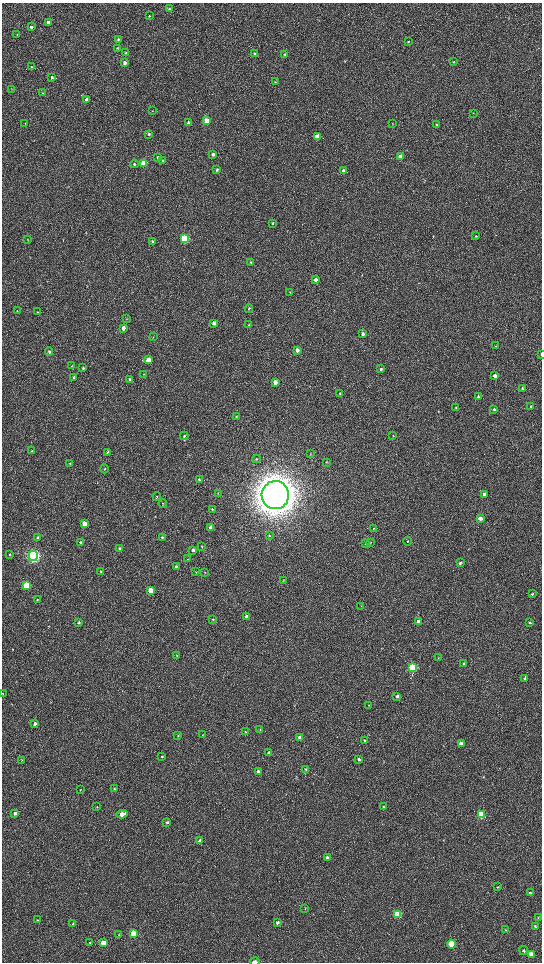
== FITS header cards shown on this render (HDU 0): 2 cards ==
NAXIS1  =                 1080 / length of data axis 1
NAXIS2  =                 1920 / length of data axis 2

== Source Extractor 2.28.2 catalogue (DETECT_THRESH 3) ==
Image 1080 x 1920 px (HDU 0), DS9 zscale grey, zoomed out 1/2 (1 PNG px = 2 x 2 image px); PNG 544 x 964 px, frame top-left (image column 1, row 1919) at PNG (2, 3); each listed source drawn as its Kron ellipse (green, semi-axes under 4 px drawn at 4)
Background 525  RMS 36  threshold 109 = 3 sigma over >= 5 px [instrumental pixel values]
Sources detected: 178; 6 cannot appear on this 1/2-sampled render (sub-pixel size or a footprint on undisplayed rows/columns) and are neither listed nor drawn; the other 172 listed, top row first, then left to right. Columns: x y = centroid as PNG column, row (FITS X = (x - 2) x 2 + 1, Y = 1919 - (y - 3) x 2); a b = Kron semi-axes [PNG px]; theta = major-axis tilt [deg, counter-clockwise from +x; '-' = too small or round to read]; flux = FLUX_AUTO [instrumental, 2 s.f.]
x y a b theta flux
169 9 4 4 - 9.5e+03
149 16 3 2 - 5.3e+03
48 22 4 3 - 1.4e+04
31 27 3 3 - 1.3e+04
17 34 3 2 - 4.1e+03
118 39 4 3 - 7.6e+03
408 42 3 2 - 6.0e+03
117 48 3 2 - 6.7e+03
126 53 3 3 - 6.7e+03
255 54 4 3 - 9.8e+03
284 54 3 3 - 5.0e+03
124 62 4 3 - 2.3e+04
454 62 3 3 - 5.3e+03
31 67 4 3 - 6.9e+03
52 77 3 3 - 1.0e+04
275 82 3 3 - 5.6e+03
11 89 3 2 - 3.1e+03
42 93 3 2 - 4.0e+03
86 100 3 3 - 3.3e+04
152 111 3 2 - 3.3e+03
473 113 3 2 - 3.2e+03
207 121 4 3 - 1.3e+05
25 123 3 2 - 2.4e+03
188 123 4 3 - 2.5e+04
392 123 3 2 - 3.1e+03
437 125 3 3 - 1.2e+04
149 134 3 3 - 9.5e+03
317 136 4 3 - 9.9e+04
213 154 4 3 - 1.3e+04
158 157 3 3 - 1.3e+04
400 157 3 3 - 6.2e+04
163 161 4 3 - 7.4e+03
143 163 4 3 - 2.7e+05
134 164 4 3 - 1.1e+04
217 170 4 3 - 1.0e+04
343 171 4 3 - 3.5e+04
273 223 3 3 - 8.4e+03
476 236 3 3 - 6.7e+03
185 238 4 3 - 8.8e+05
27 240 3 2 - 2.8e+03
152 241 3 3 - 9.6e+03
251 262 4 3 - 9.5e+03
315 280 4 3 - 2.8e+04
289 292 3 2 - 2.6e+03
249 308 4 3 - 6.4e+03
17 311 2 2 - 2.9e+03
37 312 3 3 - 4.2e+03
127 319 3 2 - 2.9e+03
214 323 4 3 - 3.1e+04
249 325 3 2 - 4.0e+03
123 328 4 3 - 3.7e+04
363 334 4 3 - 2.0e+04
153 337 3 2 - 3.0e+03
496 346 3 2 - 4.1e+03
297 350 3 3 - 3.0e+04
49 352 4 3 - 1.1e+04
541 354 3 2 - 5.9e+03
148 360 4 3 - 1.2e+05
72 366 4 3 - 4.4e+03
83 368 4 3 - 1.1e+04
381 369 3 3 - 1.2e+04
143 374 3 2 - 2.8e+03
495 376 3 3 - 4.0e+04
74 377 3 3 - 1.1e+04
130 379 4 3 - 1.4e+04
275 382 4 3 - 4.5e+04
523 389 3 3 - 2.2e+04
340 393 3 2 - 5.1e+03
478 397 3 3 - 1.1e+04
531 406 4 3 - 9.3e+03
456 408 3 3 - 5.2e+03
494 409 3 3 - 7.6e+03
236 417 4 3 - 4.6e+03
184 436 4 3 - 7.7e+03
393 436 3 2 - 4.1e+03
32 451 4 3 - 5.5e+03
108 452 4 3 - 6.1e+03
310 454 3 2 - 3.2e+03
256 459 4 4 - 9.5e+03
326 462 4 3 - 4.8e+03
70 464 3 3 - 4.2e+03
104 469 4 3 - 6.5e+03
199 479 4 4 - 9.0e+03
218 493 3 2 - 3.5e+03
484 494 4 3 - 2.2e+04
275 495 14 13 - 2.0e+07
157 497 4 2 - 4.8e+03
163 504 4 3 - 4.9e+03
212 509 3 3 - 5.7e+03
480 518 4 3 - 2.8e+04
84 524 4 3 - 7.0e+04
211 528 3 3 - 5.9e+04
373 529 3 3 - 4.9e+03
269 535 4 3 - 5.2e+03
38 538 4 3 - 1.6e+04
162 538 4 3 - 1.0e+04
407 541 4 3 - 4.9e+03
80 542 4 3 - 9.8e+03
370 542 4 3 - 6.2e+03
365 544 3 2 - 3.8e+03
201 546 3 2 - 3.7e+03
120 548 3 3 - 1.3e+04
193 550 4 3 - 1.7e+04
10 554 4 3 - 6.7e+03
33 556 5 4 - 2.8e+06
187 559 3 3 - 3.5e+03
460 563 4 3 - 9.5e+03
176 567 3 3 - 1.1e+04
101 571 3 3 - 5.0e+03
196 572 4 2 - 4.6e+03
204 572 3 1 - 2.7e+03
283 580 4 3 - 5.0e+03
27 586 4 3 - 4.0e+05
151 591 4 3 - 1.8e+05
532 594 3 3 - 7.3e+03
37 600 4 3 - 5.0e+03
361 606 3 2 - 2.7e+03
246 616 4 3 - 1.4e+04
213 619 4 3 - 7.5e+03
419 622 3 3 - 6.8e+04
530 622 4 3 - 7.3e+03
79 623 3 3 - 8.0e+03
177 656 3 3 - 5.1e+03
438 658 3 2 - 3.3e+03
464 664 4 3 - 9.9e+03
412 668 4 4 - 8.4e+05
525 679 3 3 - 2.1e+04
3 693 3 2 - 3.3e+03
397 696 3 3 - 1.5e+04
369 705 3 2 - 2.5e+03
35 723 3 3 - 2.2e+04
260 730 3 2 - 3.4e+03
246 732 3 3 - 6.3e+03
202 735 3 2 - 2.9e+03
178 736 4 3 - 5.0e+03
300 737 4 3 - 2.2e+04
364 740 3 3 - 7.7e+03
461 744 3 3 - 7.1e+04
269 753 4 3 - 1.1e+04
162 757 3 2 - 5.8e+03
359 759 4 3 - 1.7e+04
21 760 3 2 - 3.4e+03
306 769 3 3 - 7.3e+03
258 771 4 3 - 1.5e+04
114 789 3 3 - 5.1e+03
80 790 3 2 - 3.3e+03
97 807 3 2 - 2.7e+03
383 807 3 3 - 5.0e+03
15 813 3 3 - 1.8e+04
122 814 5 3 - 5.7e+04
481 815 4 4 - 4.3e+05
167 822 4 3 - 1.2e+04
200 841 3 3 - 3.1e+04
327 857 3 3 - 1.8e+04
498 887 3 3 - 4.8e+03
530 893 3 3 - 6.2e+03
305 909 3 2 - 3.5e+03
398 914 4 3 - 3.7e+05
538 917 3 2 - 3.3e+03
37 920 3 3 - 3.8e+03
73 923 3 2 - 4.6e+03
277 923 3 3 - 1.6e+04
535 926 4 3 - 1.0e+04
506 930 4 2 - 4.4e+03
133 934 4 3 - 4.3e+05
119 935 3 2 - 4.6e+03
89 942 3 2 - 2.9e+03
103 943 3 3 - 1.1e+05
451 944 4 3 - 2.6e+05
524 951 4 3 - 1.2e+04
531 954 4 3 - 7.6e+04
255 962 5 2 - 2.6e+04
At the frame edge (FLAGS 8, measured only in part): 3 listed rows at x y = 541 354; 3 693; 255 962
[6 sub-pixel or undisplayed-footprint detections neither listed nor drawn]